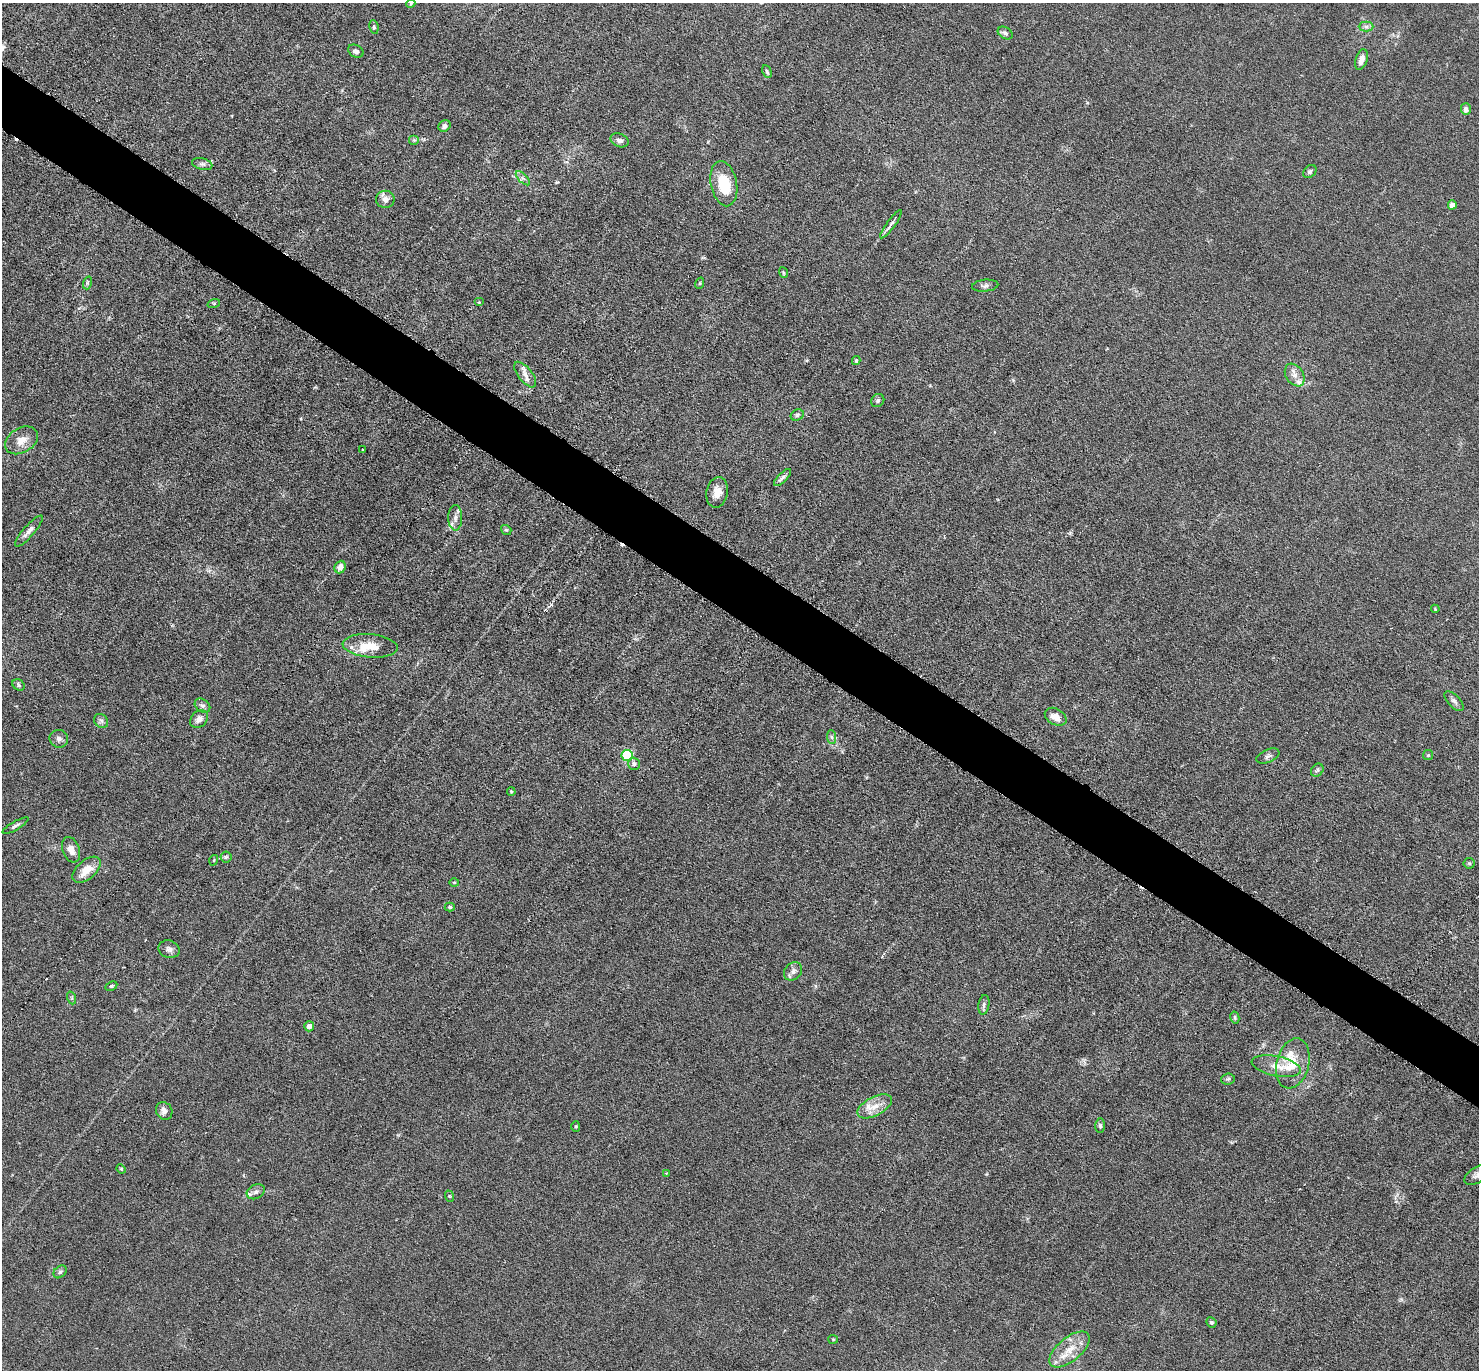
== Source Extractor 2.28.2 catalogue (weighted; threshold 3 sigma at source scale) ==
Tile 11 of 4 x 4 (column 3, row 3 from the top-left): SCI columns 2998-4474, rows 1815-3182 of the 6080 x 6070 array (HDU 1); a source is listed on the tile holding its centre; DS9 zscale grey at full resolution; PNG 1481 x 1372 px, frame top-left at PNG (2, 3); each listed source drawn as its Kron ellipse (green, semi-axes under 4 px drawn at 4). Shown black and unused: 5% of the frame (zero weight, under 3 of 6 exposures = <1% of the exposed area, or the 3 px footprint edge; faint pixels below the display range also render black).
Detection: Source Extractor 2.28.2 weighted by HDU 2 'WHT'; one run over the whole footprint, this tile lists its part. Background 0.034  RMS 0.0039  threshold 0.0158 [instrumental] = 3 sigma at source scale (4.09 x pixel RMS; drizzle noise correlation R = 1.36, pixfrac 0.8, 0.05/0.05 arcsec/px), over >= 5 px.
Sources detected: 94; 3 cosmic-ray / hot-pixel residue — neither listed nor drawn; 7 inside a brighter listed object's ellipse — not listed separately; the other 84 listed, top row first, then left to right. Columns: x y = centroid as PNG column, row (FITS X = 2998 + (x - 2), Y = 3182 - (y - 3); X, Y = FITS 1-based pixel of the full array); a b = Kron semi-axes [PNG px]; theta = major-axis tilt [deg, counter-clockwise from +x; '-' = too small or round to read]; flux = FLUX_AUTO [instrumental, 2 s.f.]
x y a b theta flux
411 3 5 4 - 0.39
374 27 7 4 -81 0.59
1366 27 7 5 0 0.95
1005 33 8 5 -33 1.1
356 51 8 6 -29 1.1
1361 60 10 6 73 2.4
767 71 6 4 -63 0.58
1466 109 6 5 - 1.5
444 126 6 5 - 1.4
414 140 5 5 - 0.66
619 140 9 6 -24 1.4
202 164 10 6 -14 1.2
1310 172 7 5 47 0.8
523 178 9 3 -45 0.8
724 184 23 13 -79 13
385 199 9 8 - 2.1
1452 205 4 4 - 3.1
891 224 17 4 54 1.5
783 273 6 3 -71 0.39
87 283 6 4 72 0.54
700 283 6 3 72 0.41
985 286 13 6 5 1.3
479 302 5 4 - 0.36
214 303 6 4 18 0.44
856 361 4 3 - 0.48
525 375 15 7 -52 2.4
1295 375 12 8 -56 2.5
878 400 7 6 - 0.87
797 415 7 5 29 0.72
21 440 18 12 31 4.2
363 450 3 3 - 0.53
783 477 11 4 45 1.2
717 492 15 11 80 3.6
455 518 13 7 90 2
506 530 5 4 - 0.51
29 531 20 5 49 2
340 567 6 5 - 2.3
1435 609 4 3 - 0.33
370 646 27 11 -5 7.1
18 685 6 5 - 0.73
1454 701 12 6 -48 1.2
202 706 8 6 -37 1
1056 717 11 8 -29 3.7
199 719 10 7 46 2.1
101 721 8 6 -46 1
831 737 7 4 -88 0.72
59 739 9 8 - 1.5
627 755 5 5 - 27
1428 755 5 5 - 0.51
1268 756 12 6 23 1.2
634 764 6 6 - 1.2
1317 770 7 5 46 0.69
511 792 4 3 - 0.43
15 826 15 3 30 0.89
71 850 13 8 -70 3.1
226 857 5 5 - 0.62
214 860 5 3 - 0.34
1469 863 5 5 - 0.5
86 870 17 9 42 5.8
454 882 5 3 - 0.36
450 907 5 4 - 0.51
169 949 10 8 -22 1.5
793 971 10 8 46 1.8
111 986 6 4 27 0.55
72 998 6 4 -71 0.55
984 1005 10 5 80 0.96
1235 1018 6 4 -77 0.54
309 1026 5 5 - 2.4
1293 1063 25 16 76 8
1276 1066 25 10 -12 4.7
1228 1079 7 5 6 0.7
875 1106 19 9 27 4.3
164 1111 9 8 - 2.1
576 1126 5 4 - 0.49
1100 1126 7 5 -88 0.71
121 1169 5 4 - 0.41
666 1173 2 2 - 0.22
1477 1175 15 8 33 1.9
256 1192 9 7 27 1.3
449 1196 6 3 -71 0.38
60 1272 7 5 45 0.77
1211 1322 5 4 - 0.57
833 1339 5 4 - 0.36
1069 1349 24 12 40 6.7
Isophote crosses this tile's border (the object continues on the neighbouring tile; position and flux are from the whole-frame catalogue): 2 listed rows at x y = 411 3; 1477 1175